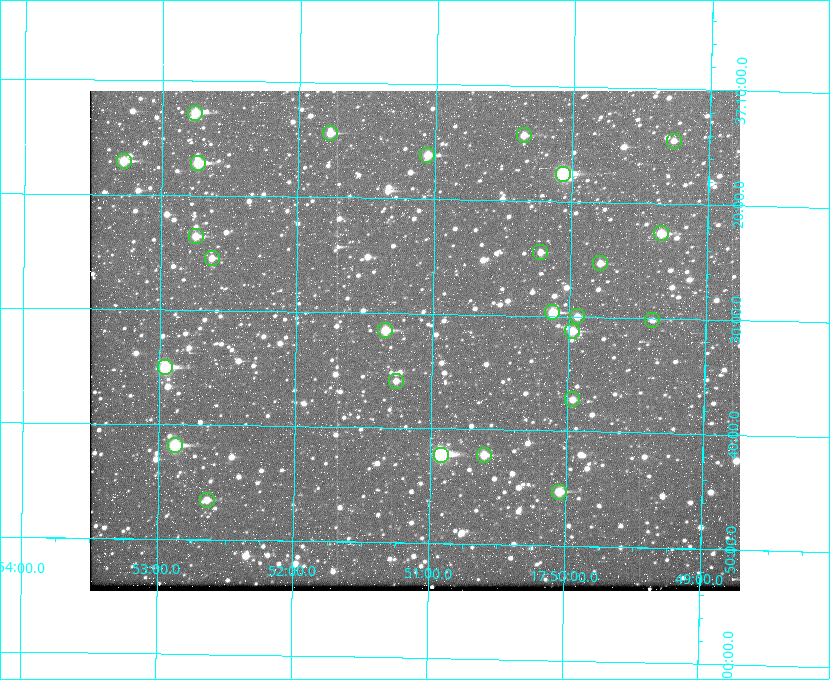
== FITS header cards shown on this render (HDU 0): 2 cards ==
NAXIS1  =                  650
NAXIS2  =                  500

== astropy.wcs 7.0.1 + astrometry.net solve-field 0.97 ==
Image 650 x 500 px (HDU 0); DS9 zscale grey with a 90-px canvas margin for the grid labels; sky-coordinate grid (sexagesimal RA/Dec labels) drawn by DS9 from the SOLVED WCS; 26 Tycho-2 reference stars matched to detected sources circled (green)
Header WCS: none
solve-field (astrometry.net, Tycho-2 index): SOLVED blind (the file carries no WCS)
Solved WCS: RA---TAN-SIP/DEC--TAN-SIP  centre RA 17:51:08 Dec +37:32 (267.78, +37.54 deg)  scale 5.23 arcsec/px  FOV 56.7' x 43.6'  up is +179 deg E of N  parity flipped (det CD > 0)
(file carries no celestial WCS; the grid is the blind solution)
Tycho-2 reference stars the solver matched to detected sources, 26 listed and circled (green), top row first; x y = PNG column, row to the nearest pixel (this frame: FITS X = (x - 90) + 1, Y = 500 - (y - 91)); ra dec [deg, ICRS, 3 dp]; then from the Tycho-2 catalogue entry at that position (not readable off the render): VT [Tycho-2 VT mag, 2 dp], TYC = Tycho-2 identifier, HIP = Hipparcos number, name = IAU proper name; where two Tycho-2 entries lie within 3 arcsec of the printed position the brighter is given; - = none
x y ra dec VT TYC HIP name
195 113 268.189 +37.213 9.71 2620-542-1 - -
330 133 267.943 +37.240 10.39 2620-505-1 - -
524 135 267.589 +37.238 11.09 2619-212-1 - -
674 141 267.316 +37.242 12.03 2619-611-1 - -
427 155 267.764 +37.270 10.17 2620-784-1 - -
124 161 268.319 +37.285 9.88 2620-536-1 - -
198 163 268.183 +37.286 8.98 2620-786-1 87506 -
563 174 267.517 +37.293 8.96 2619-379-1 - -
661 233 267.335 +37.377 10.60 2619-634-1 - -
196 236 268.186 +37.393 10.44 2620-175-1 - -
540 252 267.555 +37.408 11.50 2619-358-1 - -
212 258 268.156 +37.424 11.25 2620-712-1 - -
600 263 267.445 +37.422 11.17 2619-451-1 - -
552 312 267.531 +37.495 10.07 2619-274-1 - -
577 316 267.485 +37.500 11.33 2619-40-1 - -
652 320 267.347 +37.503 12.15 3088-638-1 - -
385 330 267.836 +37.525 9.96 3089-889-1 - -
572 331 267.494 +37.522 10.35 3088-270-1 - -
165 367 268.239 +37.584 8.64 3089-755-1 - -
396 381 267.815 +37.598 11.54 3089-1081-1 - -
572 399 267.491 +37.621 11.40 3088-1284-1 - -
175 445 268.219 +37.697 8.93 3089-671-1 - -
441 455 267.730 +37.705 8.13 3089-1203-1 87349 -
484 455 267.652 +37.703 11.04 3089-693-1 - -
559 492 267.512 +37.755 10.10 3089-2332-1 - -
207 500 268.159 +37.775 11.22 3089-2245-1 - -